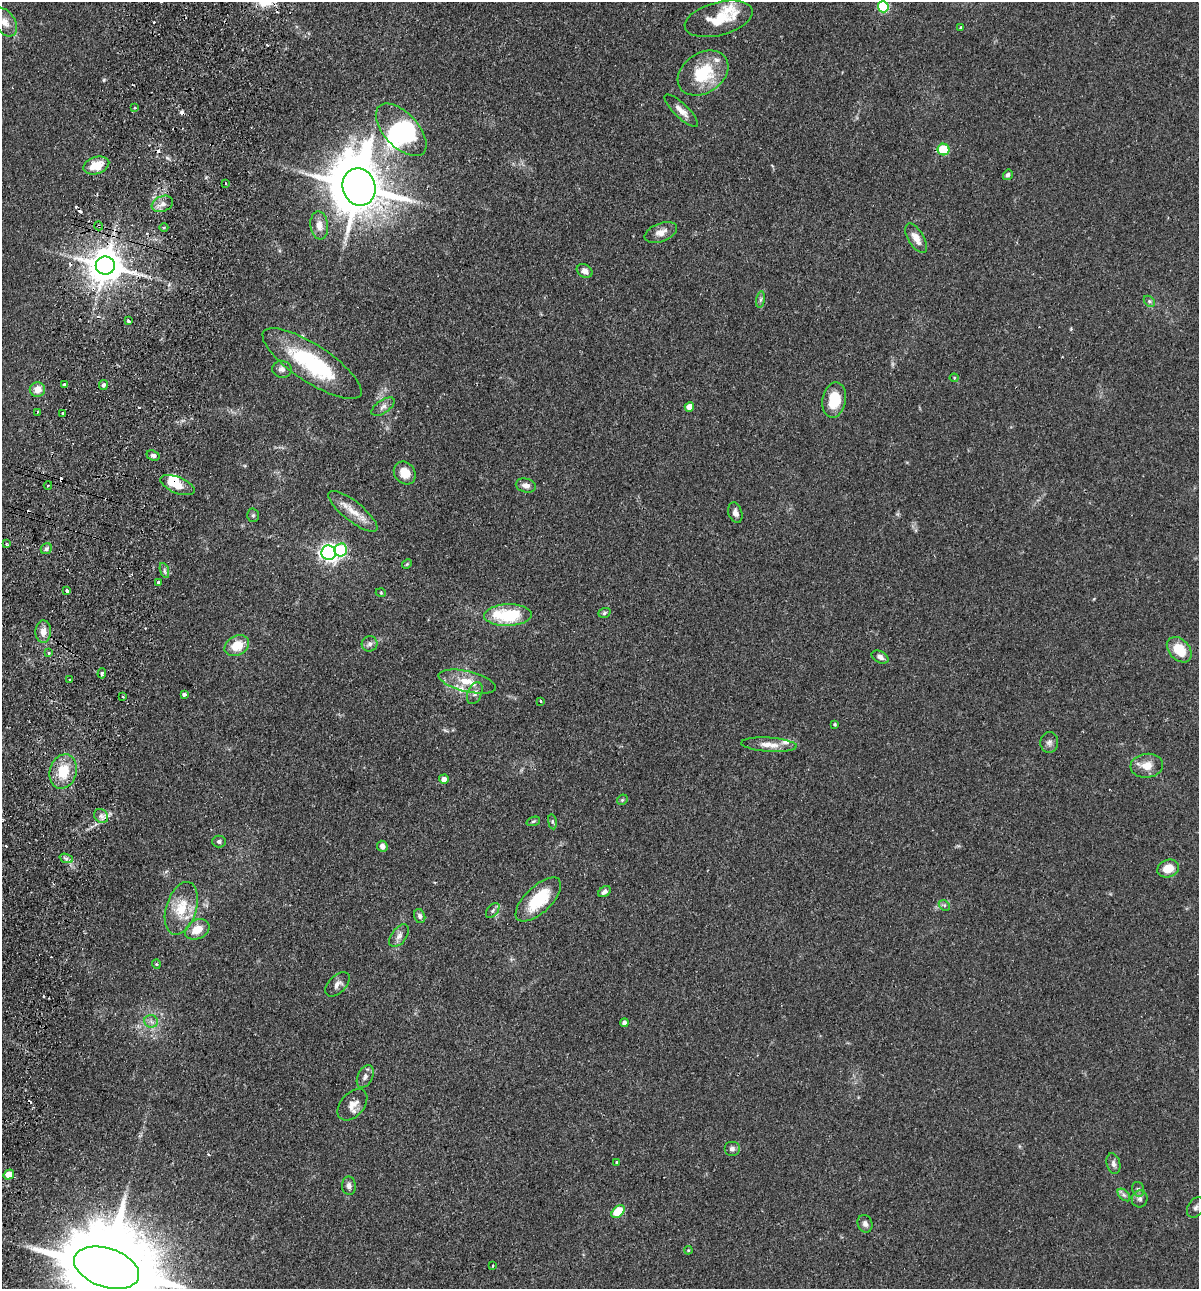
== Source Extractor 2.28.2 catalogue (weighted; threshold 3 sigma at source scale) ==
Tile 7 of 4 x 4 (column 3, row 2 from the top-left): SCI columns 2702-3898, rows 2593-3879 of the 5280 x 5184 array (HDU 1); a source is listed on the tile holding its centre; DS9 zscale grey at full resolution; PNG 1201 x 1291 px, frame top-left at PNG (2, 2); each listed source drawn as its Kron ellipse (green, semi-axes under 4 px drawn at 4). Shown black and unused: <1% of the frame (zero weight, under 2 of 3 exposures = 3% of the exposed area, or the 3 px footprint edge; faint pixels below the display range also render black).
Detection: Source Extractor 2.28.2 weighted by HDU 2 'WHT'; one run over the whole footprint, this tile lists its part. Background 0.0824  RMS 0.0058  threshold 0.0261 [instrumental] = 3 sigma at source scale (4.5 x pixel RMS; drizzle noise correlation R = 1.50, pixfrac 1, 0.05/0.05 arcsec/px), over >= 5 px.
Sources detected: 132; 2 inside a brighter object's white glare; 15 cosmic-ray / hot-pixel residue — neither listed nor drawn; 6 inside a brighter listed object's ellipse — not listed separately; the other 109 listed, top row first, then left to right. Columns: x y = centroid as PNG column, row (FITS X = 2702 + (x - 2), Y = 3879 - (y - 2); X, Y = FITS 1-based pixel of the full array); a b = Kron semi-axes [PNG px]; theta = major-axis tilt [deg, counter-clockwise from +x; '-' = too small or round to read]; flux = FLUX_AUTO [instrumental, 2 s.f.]
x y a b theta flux
883 7 5 5 - 44
719 19 35 16 15 16
5 22 16 10 -56 5.9
961 28 3 3 - 1.8
703 73 27 20 34 28
135 108 3 3 - 0.65
681 111 22 7 -44 4.9
401 130 32 17 -47 40
943 150 6 6 - 24
96 165 13 8 18 11
1008 175 5 4 - 1.4
225 183 3 2 - 0.5
359 187 19 16 -73 3200
162 204 11 7 22 3.4
319 225 14 9 -84 5.4
99 226 4 3 - 0.68
164 227 4 3 - 0.66
661 232 17 9 21 4.9
916 238 16 8 -59 5.6
105 266 9 9 - 1400
585 271 8 6 -30 2.9
761 300 8 4 81 1.1
1149 301 6 4 -45 1
128 321 3 3 - 1.1
312 364 58 18 -33 53
282 369 10 8 -10 2.5
954 378 4 4 - 0.54
64 384 3 3 - 1.4
103 385 5 4 - 1.7
37 389 8 7 - 5.7
834 400 18 11 80 14
383 407 13 6 35 2.6
689 407 5 4 - 6.4
37 412 3 3 - 0.74
62 413 3 2 - 1
153 456 7 5 -22 1.6
405 473 12 10 -52 8
48 485 4 2 - 0.57
178 485 18 8 -22 11
526 486 10 7 -14 3.1
353 511 30 10 -39 9
735 513 10 7 -73 2.7
253 515 7 5 89 1
6 544 4 2 - 0.59
46 549 6 5 - 1.3
341 550 7 6 - 43
329 553 7 7 - 200
407 564 5 4 - 0.61
164 570 8 3 -71 1.2
159 582 3 3 - 1.4
67 591 3 3 - 9
381 593 5 3 - 0.5
604 613 6 4 19 0.88
508 615 24 11 2 33
43 631 11 8 87 4.2
370 644 8 7 - 2.1
237 646 13 9 28 12
1179 650 14 10 -47 14
49 653 3 3 - 0.79
880 657 9 6 -28 2.4
102 673 5 3 - 2.9
69 680 3 3 - 1.1
467 682 29 10 -13 11
475 693 11 7 68 2.5
184 695 4 3 - 1.2
123 696 3 2 - 0.71
541 701 3 3 - 0.72
835 724 3 3 - 0.69
1049 742 10 9 - 2.3
769 745 28 7 -4 6.2
1147 766 16 12 6 7.4
63 771 17 13 74 16
444 779 5 4 - 3.2
622 800 6 4 46 0.79
101 816 8 6 -44 2.4
533 821 7 4 19 0.85
552 822 7 4 -82 0.97
219 841 7 6 - 1.5
382 846 6 5 - 2.4
66 858 7 4 -18 1.4
1168 868 11 8 21 9
604 892 7 5 38 2.1
538 900 29 13 44 25
944 905 6 4 -44 0.93
181 908 27 15 73 17
493 911 9 5 53 1.5
420 916 7 5 -69 1.4
197 929 13 9 28 8
399 936 13 7 53 2.9
156 964 4 4 - 0.61
337 984 15 8 45 3.3
151 1021 7 6 - 2
624 1023 4 4 - 2
365 1077 12 7 64 2.7
352 1105 18 11 48 5.4
732 1149 8 7 - 2.1
616 1163 3 3 - 1.2
1113 1164 10 6 -76 2.1
9 1175 5 5 - 9.4
349 1186 9 7 -86 2.3
1138 1189 7 5 -74 1.5
1124 1195 7 4 -44 1.4
1140 1199 8 8 - 1.9
1196 1207 11 7 60 2.3
618 1212 8 5 46 23
865 1224 9 7 -68 2
688 1250 4 3 - 0.66
493 1266 3 2 - 0.54
106 1268 34 19 -19 15000
Overlapping masked pixels (flux is a lower limit): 5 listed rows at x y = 99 226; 105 266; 178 485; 9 1175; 106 1268
Isophote crosses this tile's border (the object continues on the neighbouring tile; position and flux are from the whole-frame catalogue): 1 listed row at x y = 106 1268